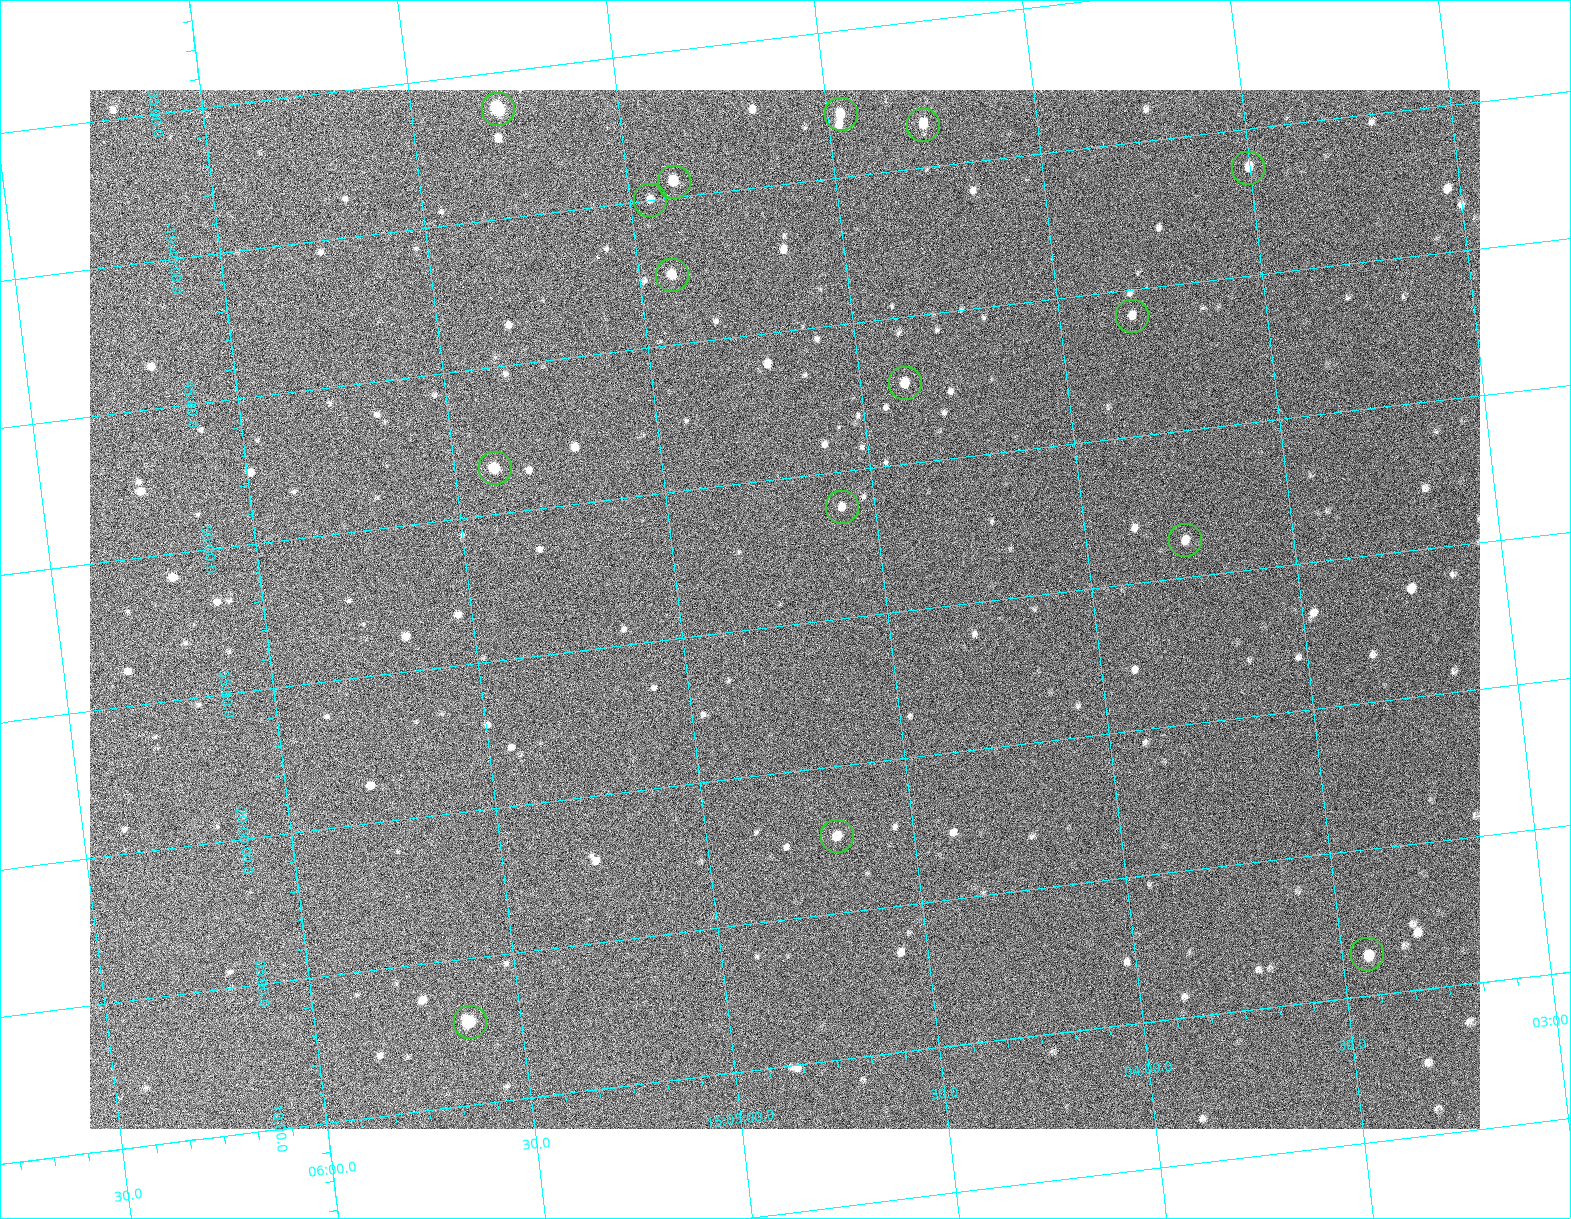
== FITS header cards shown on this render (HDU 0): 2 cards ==
NAXIS1  =                 1391
NAXIS2  =                 1039

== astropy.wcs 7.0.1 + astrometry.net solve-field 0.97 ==
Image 1391 x 1039 px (HDU 0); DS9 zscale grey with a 90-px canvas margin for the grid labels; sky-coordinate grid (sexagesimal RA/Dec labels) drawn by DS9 from the SOLVED WCS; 15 Tycho-2 reference stars matched to detected sources circled (green)
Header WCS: RA---TAN/DEC--TAN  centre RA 15:04:45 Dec -19:54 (226.19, -19.91 deg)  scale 2.05 arcsec/px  FOV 47.6' x 35.5'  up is +7 deg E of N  parity flipped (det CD > 0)
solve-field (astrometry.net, Tycho-2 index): SOLVED blind (the header's WCS was not the basis of the solution)
Solved WCS: RA---TAN-SIP/DEC--TAN-SIP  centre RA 15:04:45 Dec -19:54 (226.19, -19.91 deg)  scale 2.05 arcsec/px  FOV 47.6' x 35.6'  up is -7 deg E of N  parity normal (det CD < 0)
Header WCS and blind solve agree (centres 0.98 arcsec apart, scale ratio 1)
Tycho-2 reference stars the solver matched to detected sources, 15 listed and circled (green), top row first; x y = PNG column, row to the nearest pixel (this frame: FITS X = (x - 90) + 1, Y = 1039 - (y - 90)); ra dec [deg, ICRS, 3 dp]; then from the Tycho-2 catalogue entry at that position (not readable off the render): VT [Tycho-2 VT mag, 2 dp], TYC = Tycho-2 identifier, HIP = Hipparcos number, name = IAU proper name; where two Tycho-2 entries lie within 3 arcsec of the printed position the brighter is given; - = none
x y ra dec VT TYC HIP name
498 109 226.322 -19.605 9.23 6177-109-1 73822 -
841 114 226.117 -19.631 11.15 6177-30-1 - -
923 125 226.068 -19.642 11.16 6177-141-1 - -
1248 168 225.876 -19.689 13.06 6176-1079-1 - -
674 182 226.222 -19.658 10.94 6177-245-1 - -
650 200 226.238 -19.666 12.37 6177-286-1 - -
672 275 226.230 -19.710 11.26 6177-168-1 - -
1132 316 225.956 -19.765 12.03 6176-1299-1 - -
905 383 226.098 -19.788 11.07 6177-483-1 - -
495 468 226.351 -19.808 10.61 6177-501-1 - -
842 507 226.144 -19.853 11.92 6177-379-1 - -
1185 540 225.941 -19.896 11.74 6176-1235-1 - -
837 836 226.171 -20.039 11.10 6177-419-1 - -
1367 954 225.860 -20.143 11.67 6176-947-1 - -
470 1022 226.406 -20.119 10.24 6177-634-1 - -